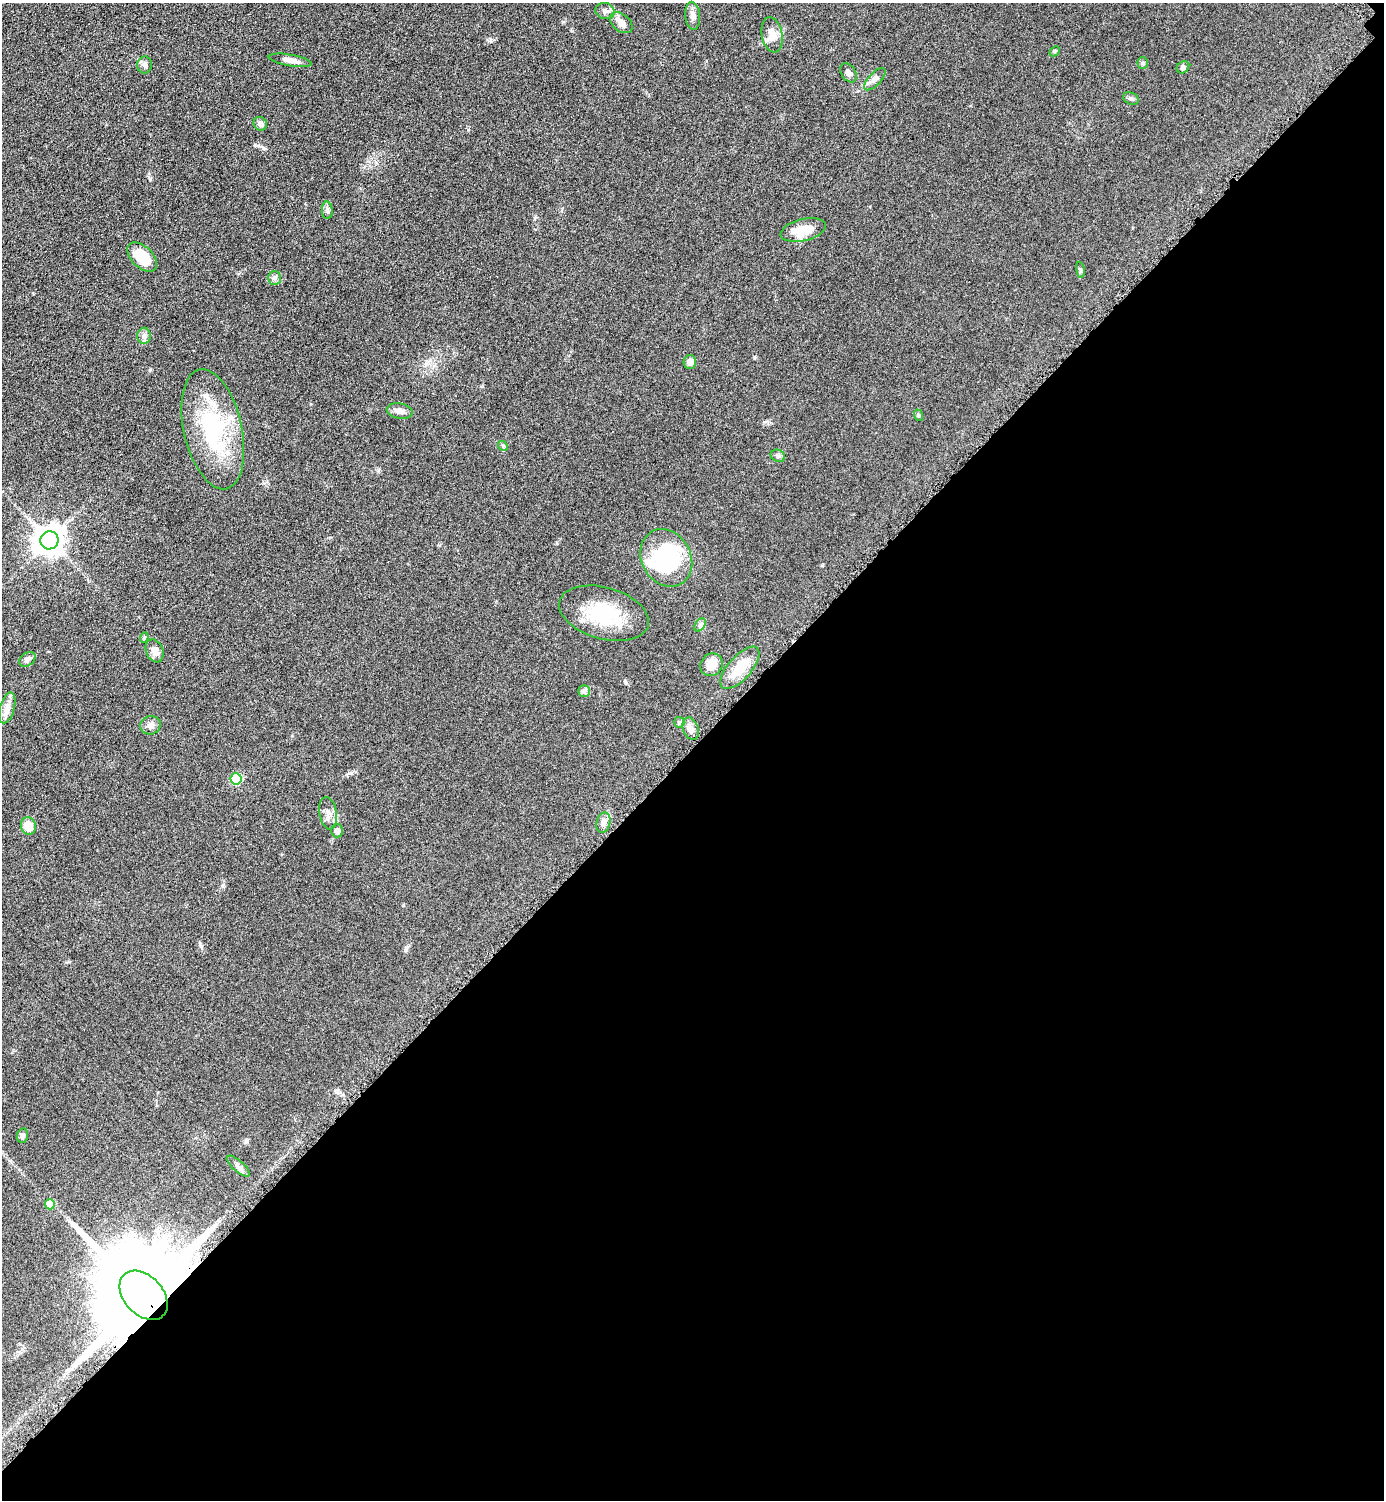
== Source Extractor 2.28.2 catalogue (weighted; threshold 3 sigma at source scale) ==
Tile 12 of 4 x 4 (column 4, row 3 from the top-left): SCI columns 4464-5845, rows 1513-3010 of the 6019 x 6019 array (HDU 1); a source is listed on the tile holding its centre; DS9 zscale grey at full resolution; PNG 1386 x 1502 px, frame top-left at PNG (2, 3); each listed source drawn as its Kron ellipse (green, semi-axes under 4 px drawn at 4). Shown black and unused: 50% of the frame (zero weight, under 4 of 8 exposures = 1% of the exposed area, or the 3 px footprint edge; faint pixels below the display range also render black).
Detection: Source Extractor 2.28.2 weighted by HDU 2 'WHT'; one run over the whole footprint, this tile lists its part. Background 0.0761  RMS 0.0057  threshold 0.0234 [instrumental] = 3 sigma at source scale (4.09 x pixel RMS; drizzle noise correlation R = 1.36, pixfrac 0.8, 0.05/0.05 arcsec/px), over >= 5 px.
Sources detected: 53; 2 inside a brighter object's white glare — neither listed nor drawn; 3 inside a brighter listed object's ellipse — not listed separately; the other 48 listed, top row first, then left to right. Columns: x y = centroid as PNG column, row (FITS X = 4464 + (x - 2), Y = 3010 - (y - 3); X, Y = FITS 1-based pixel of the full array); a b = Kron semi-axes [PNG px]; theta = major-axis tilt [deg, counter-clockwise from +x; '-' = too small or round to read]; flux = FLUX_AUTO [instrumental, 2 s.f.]
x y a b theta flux
605 11 10 8 -13 2.1
693 16 14 7 -85 2.7
621 23 13 8 -39 3.3
772 35 18 10 -79 6.3
1055 51 6 4 44 0.68
290 60 22 5 -10 3.3
1143 63 6 5 - 0.81
145 65 8 7 - 1.7
1183 67 7 5 43 1.4
849 73 10 7 -57 1.7
875 79 14 6 47 2.4
1131 99 8 5 -25 1.2
260 124 7 6 - 1.9
327 210 9 5 -87 1.4
803 230 23 11 13 11
142 257 18 10 -45 15
1080 270 8 4 -82 0.82
274 278 7 6 - 1.3
144 336 8 6 89 1.9
690 362 7 6 - 3.1
400 411 13 7 -11 3.1
918 415 6 3 -72 0.57
213 429 61 29 -77 49
503 446 5 4 - 0.69
778 456 7 6 - 1.2
49 540 9 9 - 730
666 558 30 24 -60 44
604 613 46 26 -15 31
700 625 7 4 57 1.2
144 637 5 4 - 0.7
155 651 12 8 -68 4.3
27 659 9 6 37 1.9
711 665 12 10 43 6.4
740 668 26 11 49 12
584 691 6 6 - 1.2
7 708 16 7 74 3.5
679 722 5 5 - 0.91
150 725 10 9 - 2.7
691 729 11 7 -68 2.9
236 779 5 5 - 31
328 813 16 8 -81 3.5
603 823 10 7 78 2.7
28 826 9 7 -73 7.2
337 831 6 6 - 1.8
22 1136 7 5 78 1.8
238 1166 14 5 -42 2
50 1204 5 5 - 12
144 1295 28 19 -47 18000
Overlapping masked pixels (flux is a lower limit): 1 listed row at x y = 144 1295
Unlisted compact peaks at least as high as the median listed source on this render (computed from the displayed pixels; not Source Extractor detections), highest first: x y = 822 565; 351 773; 201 946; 468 130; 754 357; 491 40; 535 218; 223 885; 406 948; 764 422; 563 22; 403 905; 246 1141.